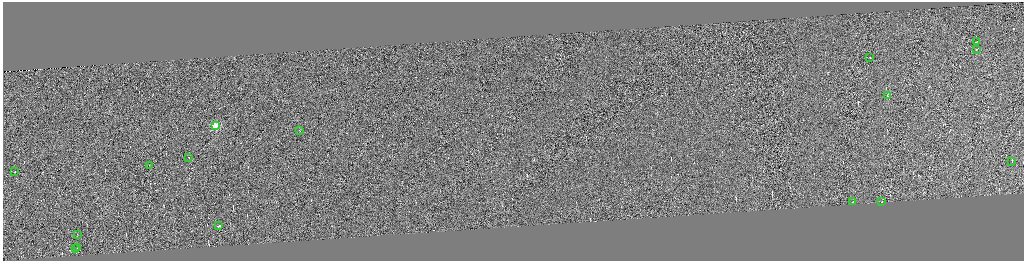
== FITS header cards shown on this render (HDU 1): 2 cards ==
NAXIS1  =                 4085
NAXIS2  =                 1033

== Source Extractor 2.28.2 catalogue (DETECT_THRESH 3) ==
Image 4085 x 1033 px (HDU 1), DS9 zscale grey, zoomed out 1/4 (1 PNG px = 4 x 4 image px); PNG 1026 x 263 px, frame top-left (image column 4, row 1033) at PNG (3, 2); each listed source drawn as its Kron ellipse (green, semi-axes under 4 px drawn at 4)
Background -0.198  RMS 4.2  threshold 12.6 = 3 sigma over >= 5 px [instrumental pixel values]
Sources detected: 331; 315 cannot appear on this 1/4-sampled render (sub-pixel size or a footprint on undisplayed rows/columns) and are neither listed nor drawn; the other 16 listed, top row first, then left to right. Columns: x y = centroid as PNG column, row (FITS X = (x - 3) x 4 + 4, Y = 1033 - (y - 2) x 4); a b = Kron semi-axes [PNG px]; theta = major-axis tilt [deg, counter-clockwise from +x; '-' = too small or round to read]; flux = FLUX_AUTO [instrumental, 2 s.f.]
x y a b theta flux
976 42 2 1 - 21000
976 49 2 1 - 43000
870 58 2 1 - 6800
887 95 2 1 - 15000
215 125 2 2 - 130000
299 130 2 1 - 7500
188 157 2 1 - 25000
1012 161 2 1 - 430
149 166 2 1 - 12000
14 172 2 1 - 12000
881 201 2 1 - 16000
852 202 2 1 - 13000
218 225 3 1 - 20000
77 234 2 1 - 2600
77 248 3 1 - 24000
76 249 2 1 - 13000
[315 sub-pixel or undisplayed-footprint detections neither listed nor drawn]